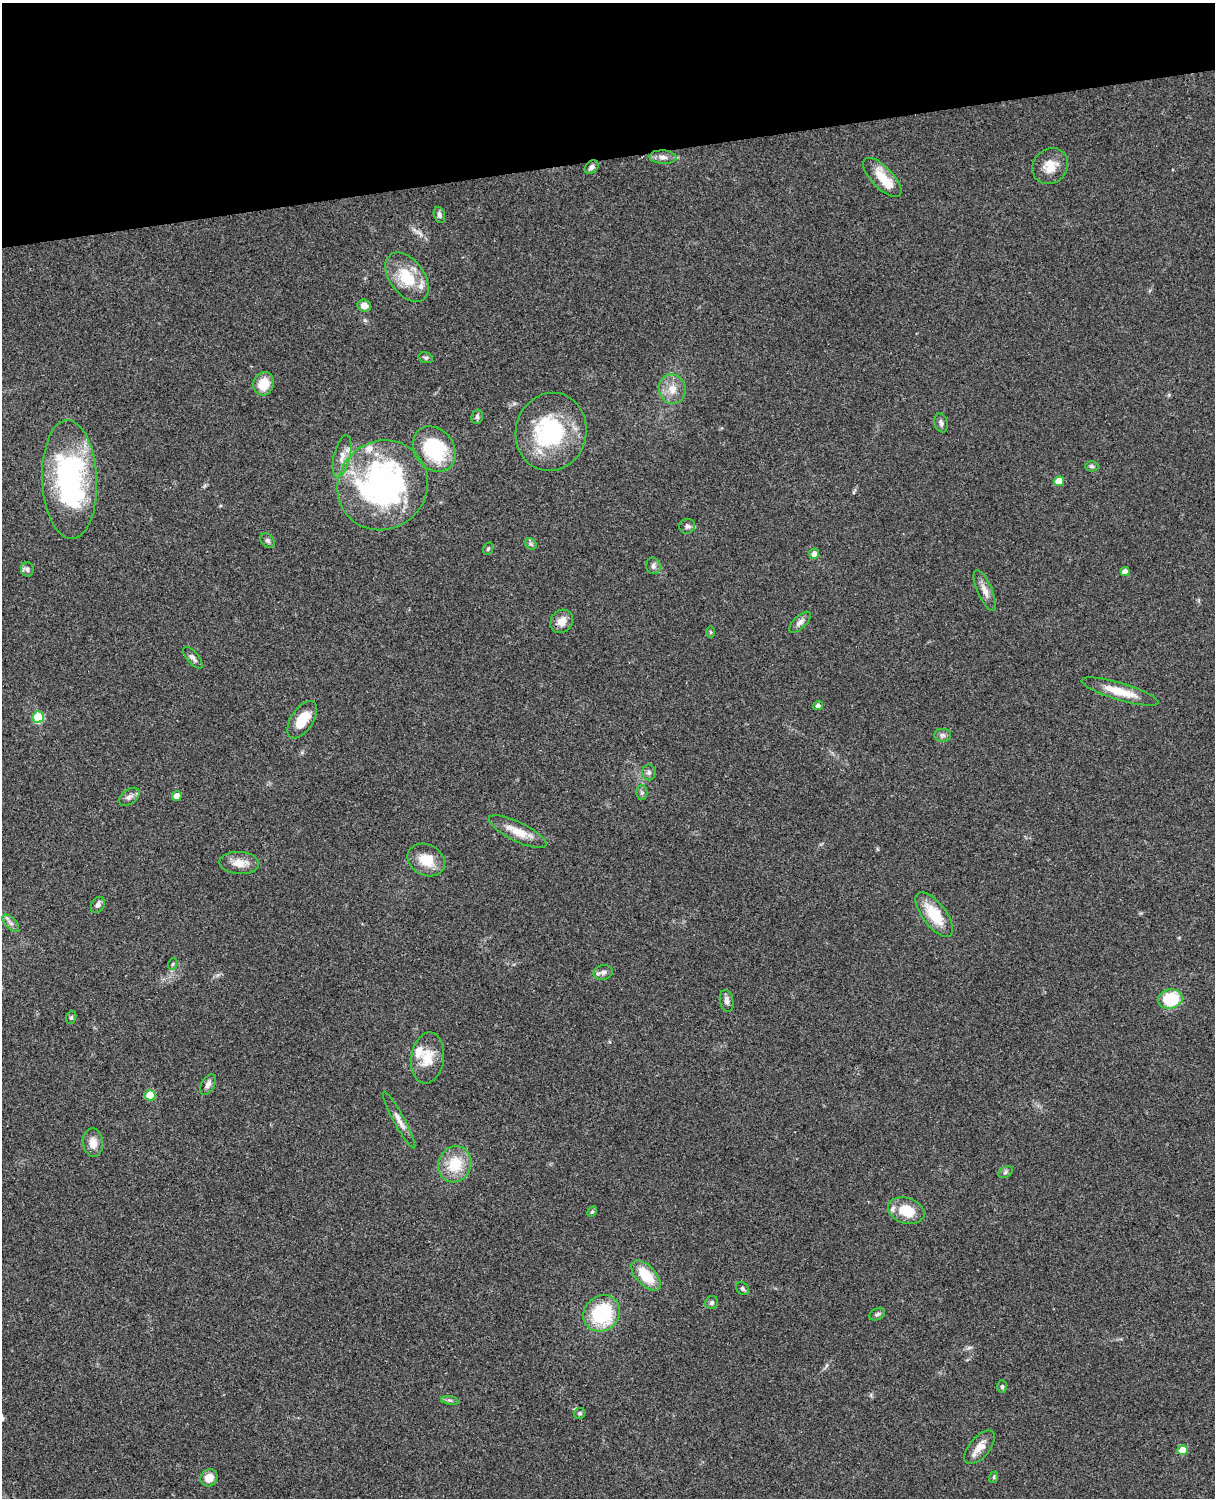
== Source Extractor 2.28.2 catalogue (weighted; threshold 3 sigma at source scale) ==
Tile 3 of 4 x 3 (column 3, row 1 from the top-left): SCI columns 2546-3758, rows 3268-4763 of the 5088 x 4926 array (HDU 1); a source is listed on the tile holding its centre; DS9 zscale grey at full resolution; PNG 1217 x 1500 px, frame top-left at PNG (2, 3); each listed source drawn as its Kron ellipse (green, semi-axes under 4 px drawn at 4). Shown black and unused: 10% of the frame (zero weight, under 3 of 4 exposures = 6% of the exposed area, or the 3 px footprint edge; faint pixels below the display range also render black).
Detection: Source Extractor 2.28.2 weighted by HDU 2 'WHT'; one run over the whole footprint, this tile lists its part. Background 0.09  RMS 0.0061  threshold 0.0276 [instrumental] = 3 sigma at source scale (4.5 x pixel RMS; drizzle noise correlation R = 1.50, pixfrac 1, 0.05/0.05 arcsec/px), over >= 5 px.
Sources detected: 79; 1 inside a brighter object's white glare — neither listed nor drawn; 5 inside a brighter listed object's ellipse — not listed separately; the other 73 listed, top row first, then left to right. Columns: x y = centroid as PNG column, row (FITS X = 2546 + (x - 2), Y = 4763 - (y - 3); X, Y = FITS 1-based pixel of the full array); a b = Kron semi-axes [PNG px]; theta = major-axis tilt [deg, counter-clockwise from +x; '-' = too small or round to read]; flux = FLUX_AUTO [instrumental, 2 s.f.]
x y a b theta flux
663 157 13 6 -4 3.2
1050 166 19 16 47 10
591 167 8 5 43 2.2
882 177 25 11 -46 13
439 215 8 5 -74 1.8
407 277 28 17 -54 21
364 306 7 6 - 4.3
426 358 7 5 -17 1.1
263 384 12 10 66 11
672 389 15 13 -76 7.7
477 417 7 5 76 1.3
941 423 10 6 -77 2.2
551 432 39 35 76 59
434 449 24 19 -54 42
342 456 22 8 77 6.1
1092 466 7 5 -3 1.1
70 480 59 27 -87 110
1059 481 5 5 - 12
383 485 46 43 43 160
687 526 8 7 - 2
268 540 8 6 -44 1.5
531 544 6 5 - 1.1
488 549 6 5 - 0.9
814 554 5 5 - 3.7
653 566 8 7 - 2.2
27 569 7 6 - 1.8
1125 572 4 4 - 4.1
985 590 22 7 -66 4.7
562 621 12 10 48 6
800 622 13 6 43 2.8
711 632 6 4 -89 0.68
193 658 13 5 -49 2.2
1120 692 40 8 -16 14
818 706 5 4 - 1.9
38 717 6 5 - 39
302 720 21 11 58 14
943 735 8 6 -1 1.7
649 772 8 7 - 1.7
642 793 7 5 90 1.3
177 796 5 5 - 4.6
129 797 11 7 37 2.5
518 832 32 9 -26 10
426 860 19 15 -28 13
239 863 19 11 -3 7.8
98 905 8 6 58 2.2
934 914 27 11 -53 19
11 923 11 5 -45 2.2
173 964 6 3 70 0.74
603 972 10 7 12 2.6
1170 999 12 9 11 27
727 1001 11 6 -79 2.6
71 1017 6 5 - 0.98
428 1058 26 16 82 13
208 1084 11 6 60 2.5
150 1095 5 5 - 19
399 1120 32 5 -61 4.6
93 1142 14 10 -85 5.4
455 1164 18 16 64 18
1005 1172 8 5 29 1.5
906 1211 19 12 -17 15
592 1212 5 4 - 0.98
646 1275 19 9 -46 18
742 1289 7 5 -46 1.3
712 1303 7 6 - 1.4
602 1313 19 17 41 45
877 1314 8 5 27 1.4
1002 1386 6 5 - 1.1
450 1400 8 4 -9 1.3
580 1413 6 5 - 1.1
980 1447 20 10 50 6.5
1182 1450 5 5 - 9.6
994 1477 6 3 73 0.73
209 1478 9 8 - 6